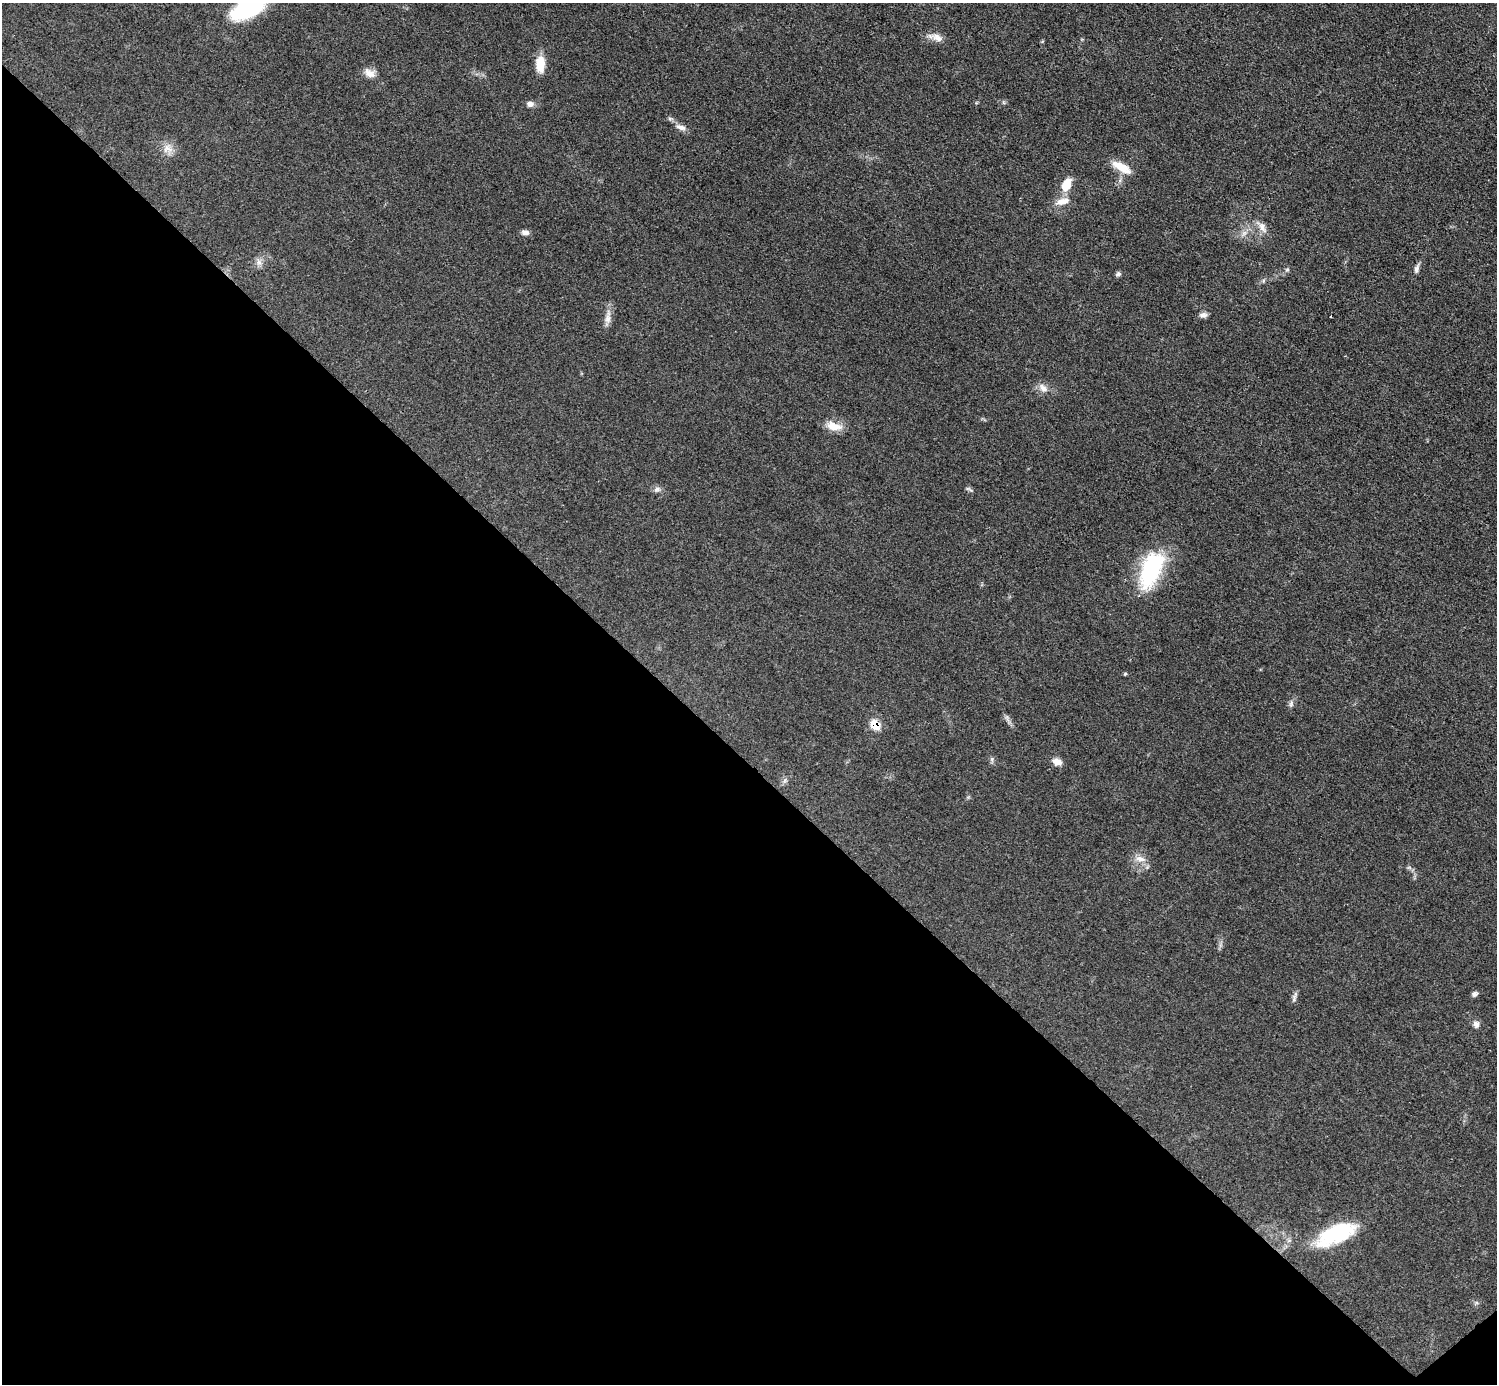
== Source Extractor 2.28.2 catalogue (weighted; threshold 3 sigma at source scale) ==
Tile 14 of 4 x 4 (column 2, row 4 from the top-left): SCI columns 1498-2992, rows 302-1683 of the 5984 x 5984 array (HDU 1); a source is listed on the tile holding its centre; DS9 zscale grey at full resolution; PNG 1499 x 1386 px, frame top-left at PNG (2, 3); no overlay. Shown black and unused: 45% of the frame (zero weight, under 3 of 4 exposures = <1% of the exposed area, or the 3 px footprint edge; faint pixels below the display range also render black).
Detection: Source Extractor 2.28.2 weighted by HDU 2 'WHT'; one run over the whole footprint, this tile lists its part. Background 0.0797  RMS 0.0063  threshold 0.0285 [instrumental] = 3 sigma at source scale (4.5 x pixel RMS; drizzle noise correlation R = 1.50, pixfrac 1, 0.05/0.05 arcsec/px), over >= 5 px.
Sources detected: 37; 1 too faint to see at this stretch — not listed; the other 36 listed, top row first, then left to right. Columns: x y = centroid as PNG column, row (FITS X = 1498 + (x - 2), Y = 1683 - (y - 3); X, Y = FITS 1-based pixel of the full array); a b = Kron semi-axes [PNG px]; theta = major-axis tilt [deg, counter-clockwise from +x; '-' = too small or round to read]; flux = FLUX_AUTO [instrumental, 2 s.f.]
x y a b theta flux
249 6 39 20 35 69
936 37 22 8 -18 5.3
540 64 19 11 90 9.8
369 73 16 10 -31 5.1
530 104 9 7 3 2.7
681 127 14 7 -17 3.6
168 148 15 14 - 6.5
1121 167 26 10 -29 11
1066 185 17 10 68 11
1062 201 19 8 17 6.9
1262 227 17 9 -63 4.9
525 233 10 6 -10 2.7
1244 233 10 5 54 2.5
259 262 11 6 -70 2.8
1417 268 13 6 75 2.3
1287 270 5 5 - 1
1118 274 7 5 36 1.5
1263 281 6 4 72 0.94
1203 315 10 6 6 2.4
1330 316 3 2 - 1.2
608 317 22 8 83 5
1043 388 15 9 -47 4.5
834 426 20 10 -15 8.8
657 489 10 7 10 2.3
969 489 10 4 -31 1.2
1151 570 45 21 68 58
1125 674 5 4 - 0.72
1291 704 10 5 77 1.9
875 725 8 7 - 15
992 759 6 6 - 1.4
1057 762 12 8 -20 4.6
1140 859 16 8 -12 5
1474 994 7 6 - 1.8
1294 997 14 5 72 2
1476 1024 9 8 - 2.9
1335 1234 42 18 25 50
Overlapping masked pixels (flux is a lower limit): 1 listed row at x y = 875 725
Isophote crosses this tile's border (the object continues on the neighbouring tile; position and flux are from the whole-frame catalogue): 1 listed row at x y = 249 6